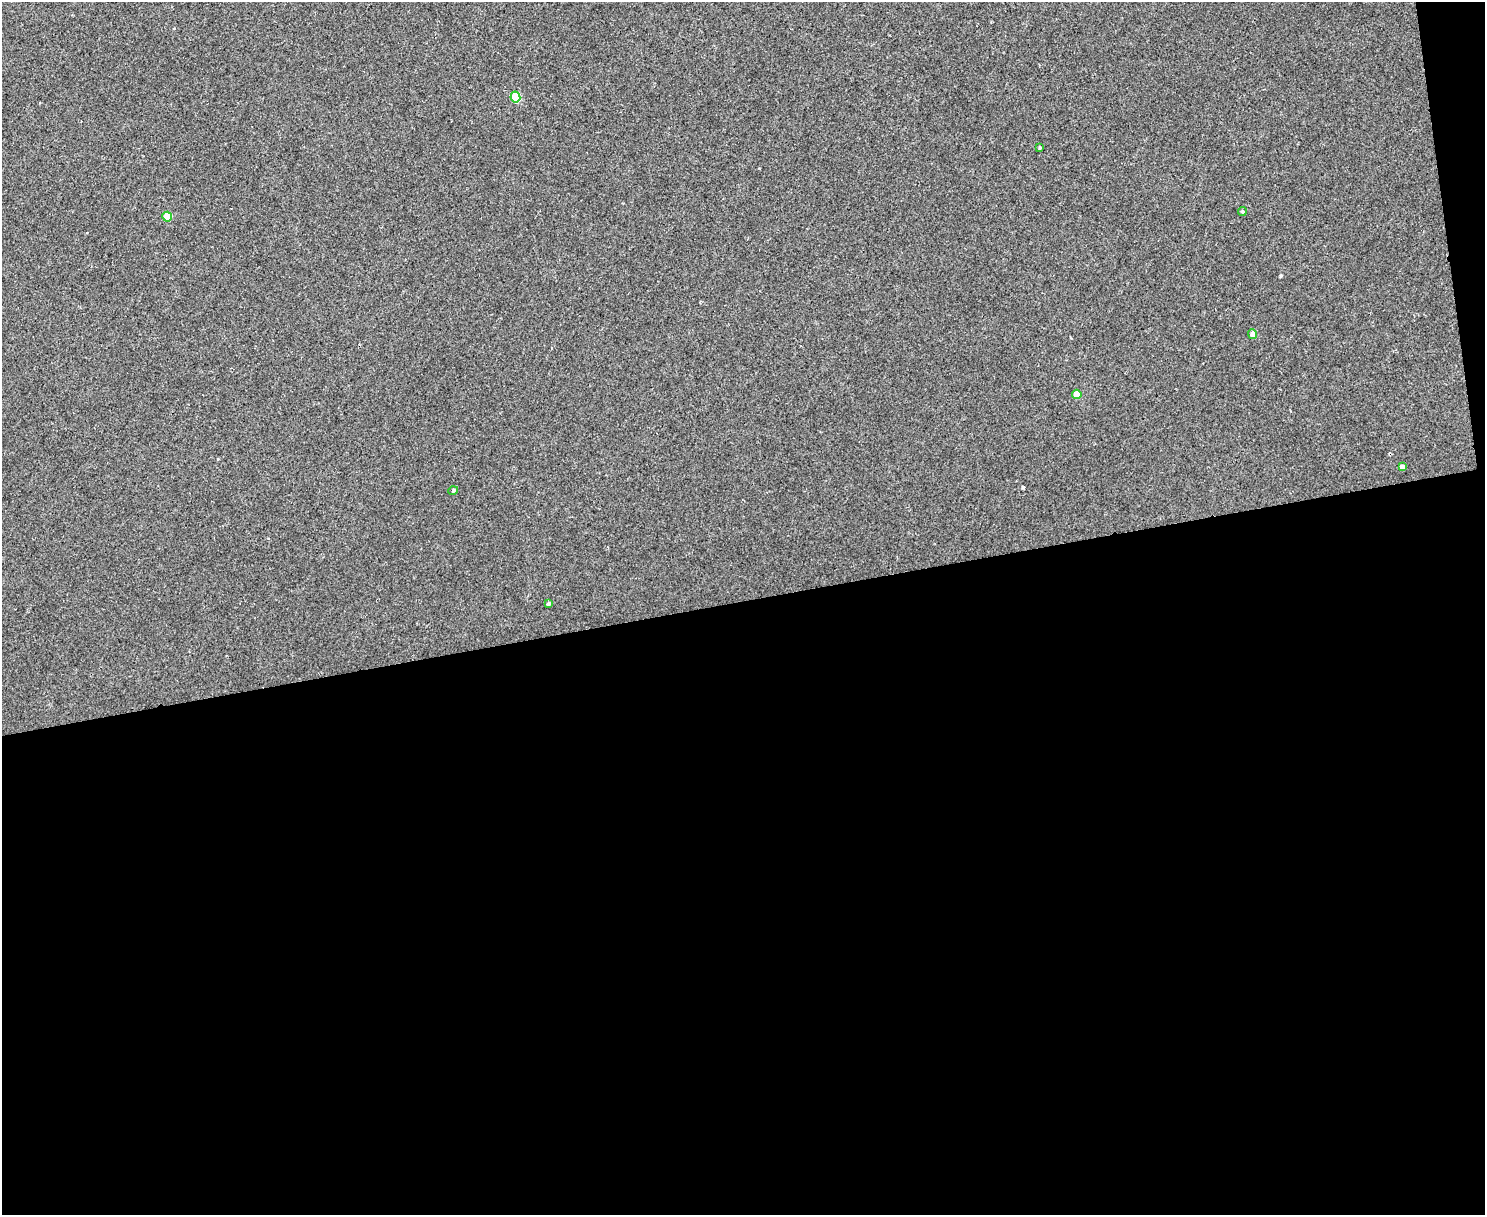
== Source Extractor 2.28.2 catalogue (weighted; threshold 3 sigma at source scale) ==
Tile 12 of 3 x 4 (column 3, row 4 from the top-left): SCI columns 3214-4696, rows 1-1213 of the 4834 x 4854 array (HDU 1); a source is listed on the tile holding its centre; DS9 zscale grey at full resolution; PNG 1487 x 1217 px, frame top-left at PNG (2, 2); each listed source drawn as its Kron ellipse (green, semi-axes under 4 px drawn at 4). Shown black and unused: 52% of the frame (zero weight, under 2 of 3 exposures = <1% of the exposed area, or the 3 px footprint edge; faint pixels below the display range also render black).
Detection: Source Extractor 2.28.2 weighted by HDU 2 'WHT'; one run over the whole footprint, this tile lists its part. Background 0.0018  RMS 0.005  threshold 0.0225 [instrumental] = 3 sigma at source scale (4.5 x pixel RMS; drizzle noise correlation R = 1.50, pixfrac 1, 0.05/0.05 arcsec/px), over >= 5 px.
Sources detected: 9; all 9 listed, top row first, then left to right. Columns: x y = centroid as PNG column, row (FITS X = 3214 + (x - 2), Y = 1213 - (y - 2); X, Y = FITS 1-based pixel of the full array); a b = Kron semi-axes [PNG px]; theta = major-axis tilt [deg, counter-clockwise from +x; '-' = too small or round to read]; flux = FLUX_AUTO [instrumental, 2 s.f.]
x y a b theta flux
515 97 5 5 - 22
1040 148 4 3 - 0.48
1242 212 4 4 - 0.78
167 217 5 5 - 7.7
1253 334 5 4 - 3.7
1077 394 5 4 - 6.5
1402 467 4 4 - 2.4
453 491 5 3 - 0.48
548 604 4 3 - 0.89